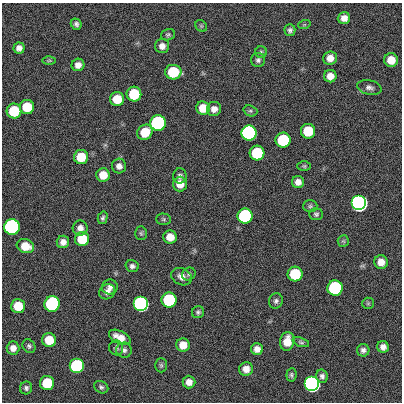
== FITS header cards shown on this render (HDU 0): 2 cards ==
NAXIS1  =                  400
NAXIS2  =                  400

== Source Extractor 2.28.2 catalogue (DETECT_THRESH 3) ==
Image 400 x 400 px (HDU 0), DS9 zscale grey, 1 PNG px = 1 image px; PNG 404 x 404 px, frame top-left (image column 1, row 400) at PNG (2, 3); each listed source drawn as its Kron ellipse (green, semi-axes under 4 px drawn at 4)
Background 0.677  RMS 33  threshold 100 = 3 sigma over >= 5 px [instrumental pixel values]
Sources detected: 88; all 88 listed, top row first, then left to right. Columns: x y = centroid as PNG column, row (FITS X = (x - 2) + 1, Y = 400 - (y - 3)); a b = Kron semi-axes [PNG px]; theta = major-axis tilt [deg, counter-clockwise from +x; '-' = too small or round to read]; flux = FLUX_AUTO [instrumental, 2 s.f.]
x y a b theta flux
344 18 6 6 - 1.6e+04
76 24 6 5 - 6.0e+03
304 25 6 4 19 2.4e+03
201 26 6 5 - 3.1e+03
290 30 6 5 - 6.1e+03
168 35 7 5 16 4.3e+03
162 46 7 7 - 1.3e+04
19 48 5 5 - 1.1e+04
261 52 6 5 - 4.1e+03
330 58 7 6 - 1.8e+04
258 60 7 7 - 6.3e+03
391 60 7 6 - 3.2e+04
49 61 6 4 1 3.3e+03
78 65 6 6 - 1.4e+04
173 72 8 7 - 1.2e+05
330 76 6 6 - 1.9e+04
369 87 12 7 -12 9.7e+03
134 94 7 7 - 1.2e+05
117 99 7 7 - 4.7e+04
27 107 7 7 - 7.3e+04
203 108 7 7 - 3.9e+04
214 109 7 7 - 1.4e+04
14 111 7 7 - 1.2e+05
250 111 7 5 -20 4.3e+03
158 123 7 7 - 1.0e+06
308 131 7 7 - 8.9e+04
145 132 8 7 - 5.1e+04
249 133 7 7 - 3.5e+06
283 140 7 7 - 2.1e+05
257 153 7 7 - 1.8e+05
81 157 7 7 - 5.8e+04
119 166 7 7 - 1.1e+04
304 166 7 4 -1 3.5e+03
103 175 7 6 - 3.5e+04
180 176 7 6 - 7.0e+03
298 182 6 6 - 1.4e+04
180 184 7 7 - 2.4e+04
359 203 7 7 - 1.1e+07
310 206 7 6 - 4.7e+03
316 214 7 6 - 4.7e+03
245 216 7 7 - 5.4e+05
103 218 6 4 75 5.0e+03
164 219 7 5 0 3.6e+03
12 227 7 7 - 2.9e+06
80 228 7 7 - 1.2e+04
141 233 7 5 -88 4.0e+03
170 237 7 6 - 2.7e+04
82 239 7 7 - 7.6e+04
343 241 6 5 - 3.6e+03
63 242 6 6 - 1.3e+04
25 246 9 7 -16 3.7e+04
381 262 7 6 - 2.1e+04
132 266 7 6 - 6.7e+03
189 274 7 6 - 4.8e+03
295 274 7 7 - 1.4e+05
181 277 10 8 -25 1.4e+04
110 287 8 7 - 9.9e+03
335 288 7 7 - 5.7e+05
107 292 8 7 - 1.1e+04
169 300 7 7 - 3.1e+05
276 301 7 7 - 6.9e+03
368 303 6 5 - 3.6e+03
52 304 8 7 - 6.1e+05
141 304 7 7 - 2.1e+06
18 306 7 7 - 5.1e+04
198 312 6 6 - 4.8e+03
120 337 11 6 -25 2.5e+04
49 340 7 7 - 4.9e+04
287 341 9 7 80 3.4e+04
301 342 8 4 -18 4.2e+03
183 345 6 6 - 2.8e+04
29 346 7 6 - 5.4e+03
383 347 6 5 - 1.1e+04
13 348 6 6 - 1.3e+04
116 348 7 7 - 5.6e+03
257 349 6 6 - 1.3e+04
124 350 8 7 - 7.7e+03
363 350 6 6 - 7.5e+03
161 365 7 6 - 4.8e+03
77 366 7 7 - 5.2e+05
246 369 7 6 - 1.7e+04
291 375 6 5 - 4.5e+03
322 376 6 5 - 7.3e+03
189 382 6 6 - 1.5e+04
47 383 7 7 - 9.9e+04
312 384 7 7 - 5.5e+06
101 387 7 6 - 5.3e+03
26 388 6 6 - 5.9e+03